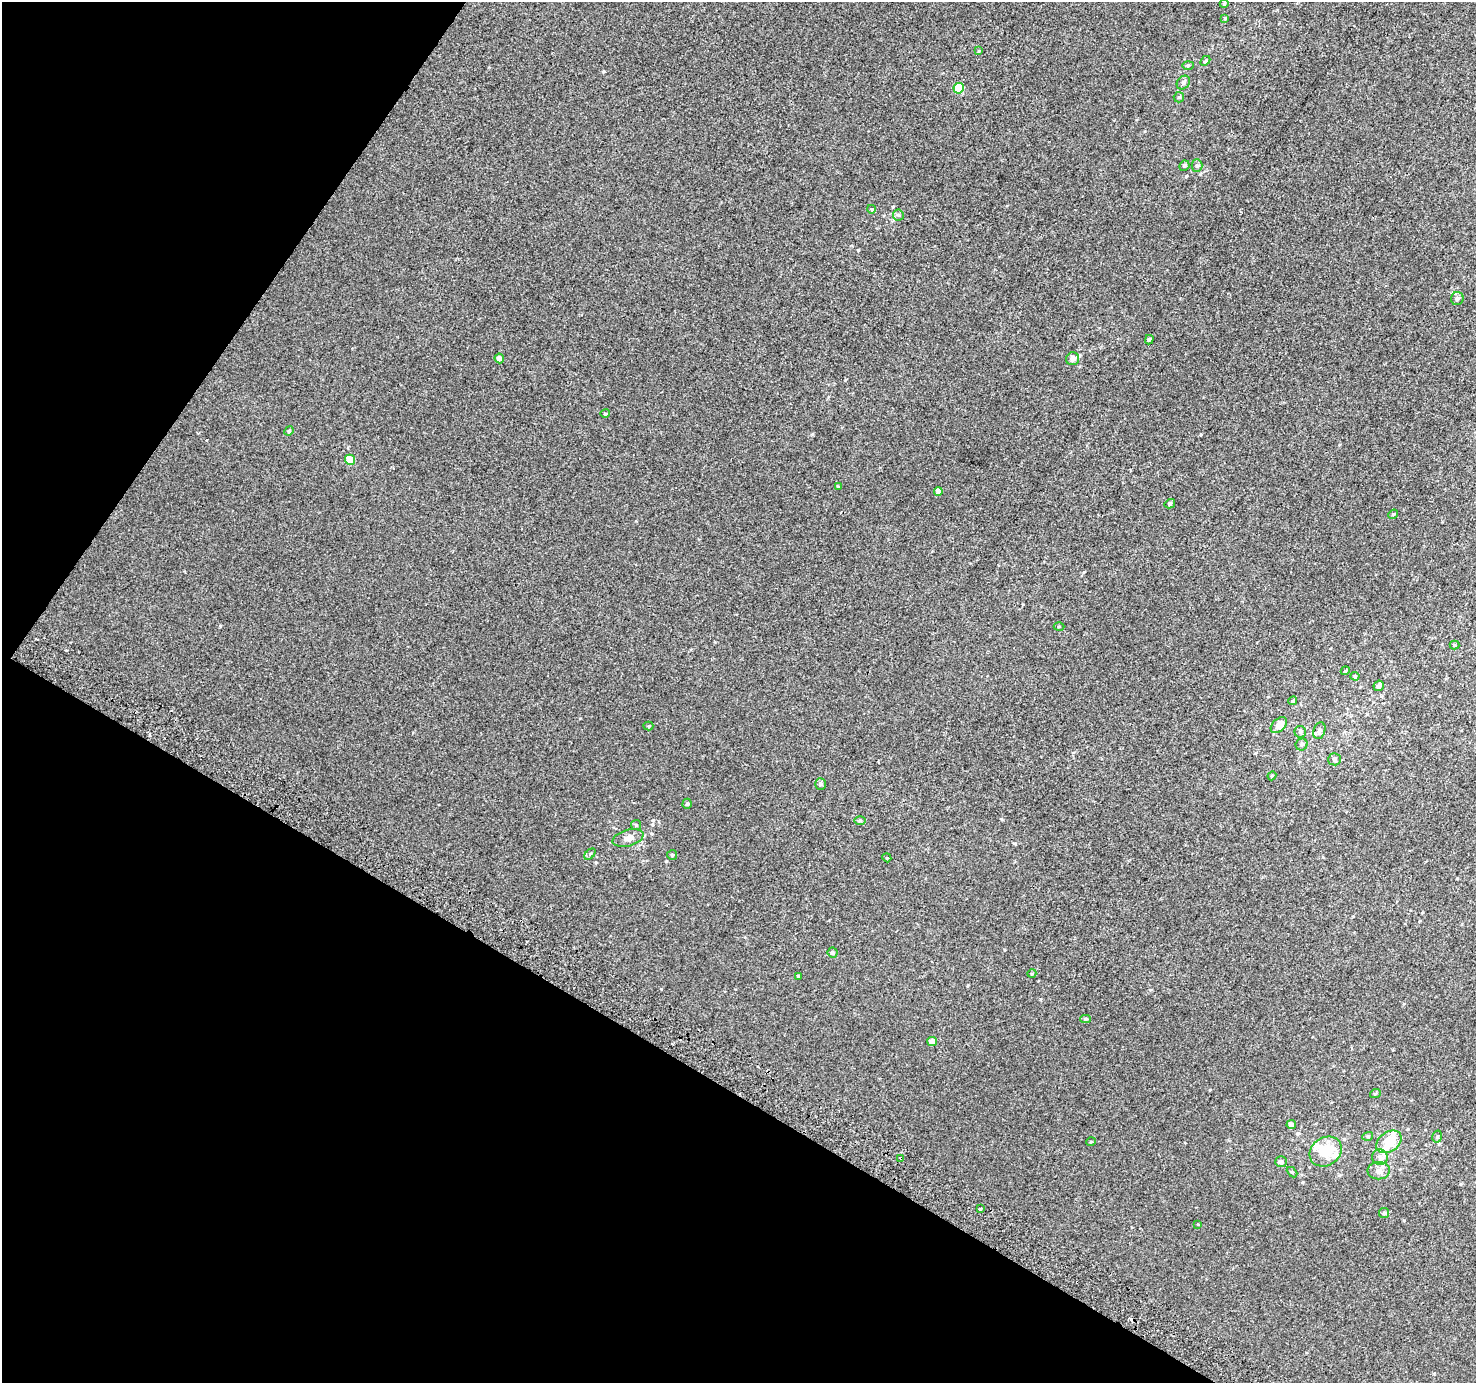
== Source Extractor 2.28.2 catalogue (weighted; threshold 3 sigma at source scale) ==
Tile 9 of 4 x 4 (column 1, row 3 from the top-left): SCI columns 30-1503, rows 1671-3051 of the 5950 x 6035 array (HDU 1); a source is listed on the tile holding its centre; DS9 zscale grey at full resolution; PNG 1478 x 1385 px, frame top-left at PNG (2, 2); each listed source drawn as its Kron ellipse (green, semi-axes under 4 px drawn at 4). Shown black and unused: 29% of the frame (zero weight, under 2 of 3 exposures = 2% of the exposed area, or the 3 px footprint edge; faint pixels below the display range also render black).
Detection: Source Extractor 2.28.2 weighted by HDU 2 'WHT'; one run over the whole footprint, this tile lists its part. Background 0.00299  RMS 0.0073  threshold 0.0329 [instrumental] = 3 sigma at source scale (4.5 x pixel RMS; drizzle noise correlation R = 1.50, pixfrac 1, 0.0396/0.0396 arcsec/px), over >= 5 px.
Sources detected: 70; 2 cosmic-ray / hot-pixel residue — neither listed nor drawn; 4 inside a brighter listed object's ellipse — not listed separately; the other 64 listed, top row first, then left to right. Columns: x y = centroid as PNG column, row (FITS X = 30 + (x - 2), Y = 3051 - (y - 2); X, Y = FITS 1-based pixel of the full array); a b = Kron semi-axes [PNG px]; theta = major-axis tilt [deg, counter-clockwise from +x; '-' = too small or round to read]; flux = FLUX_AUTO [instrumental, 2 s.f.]
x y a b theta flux
1224 4 4 4 - 0.81
1225 18 4 3 - 0.53
979 51 3 3 - 1.4
1205 61 6 3 45 0.88
1188 65 5 3 - 0.82
1183 83 7 6 - 2
959 88 5 5 - 29
1179 97 5 5 - 1
1197 165 6 5 - 1.4
1184 166 5 5 - 1.3
871 209 4 3 - 0.57
898 215 6 5 - 1.3
1457 299 6 6 - 1.9
1149 340 5 4 - 1.1
499 358 5 4 - 2.9
1073 359 6 6 - 4.1
605 414 5 3 - 0.74
289 431 5 4 - 0.89
350 460 5 5 - 12
838 487 4 4 - 0.94
938 491 4 4 - 5.4
1170 504 5 4 - 1.6
1393 514 5 4 - 0.8
1059 626 5 3 - 0.54
1454 645 5 4 - 0.87
1345 671 4 3 - 0.69
1355 676 4 4 - 0.81
1379 686 5 5 - 3
1293 701 4 4 - 0.96
1279 725 9 6 43 6.4
648 726 5 4 - 0.85
1319 731 8 5 73 1.9
1300 732 6 5 - 1.4
1302 744 6 5 - 1.6
1334 759 6 6 - 1.9
1272 776 4 3 - 0.67
820 784 6 5 - 1.2
687 804 5 4 - 1
860 821 6 4 1 1
636 825 5 5 - 0.92
628 838 16 8 15 5.2
590 854 7 4 45 1
672 855 5 5 - 0.91
887 858 4 3 - 0.59
833 953 5 5 - 1.1
1032 973 4 3 - 0.57
798 976 4 3 - 0.73
1085 1019 5 4 - 1.3
932 1042 5 4 - 6.6
1375 1094 5 3 - 0.63
1291 1125 4 4 - 3.9
1368 1136 5 3 - 0.82
1437 1137 6 4 75 1.2
1091 1142 5 3 - 0.59
1389 1142 14 9 35 12
1326 1152 17 14 35 19
1380 1157 8 7 - 3.1
901 1158 3 3 - 4.2
1281 1162 6 5 - 2.1
1379 1171 11 8 -1 3.8
1292 1172 6 4 -43 0.86
980 1209 3 3 - 1.5
1384 1213 5 5 - 0.98
1198 1224 4 2 - 0.49
Overlapping masked pixels (flux is a lower limit): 1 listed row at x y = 901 1158
Unlisted compact peaks at least as high as the median listed source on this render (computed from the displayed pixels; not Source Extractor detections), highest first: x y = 812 434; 604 71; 220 626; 1201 434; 858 250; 661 989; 580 718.